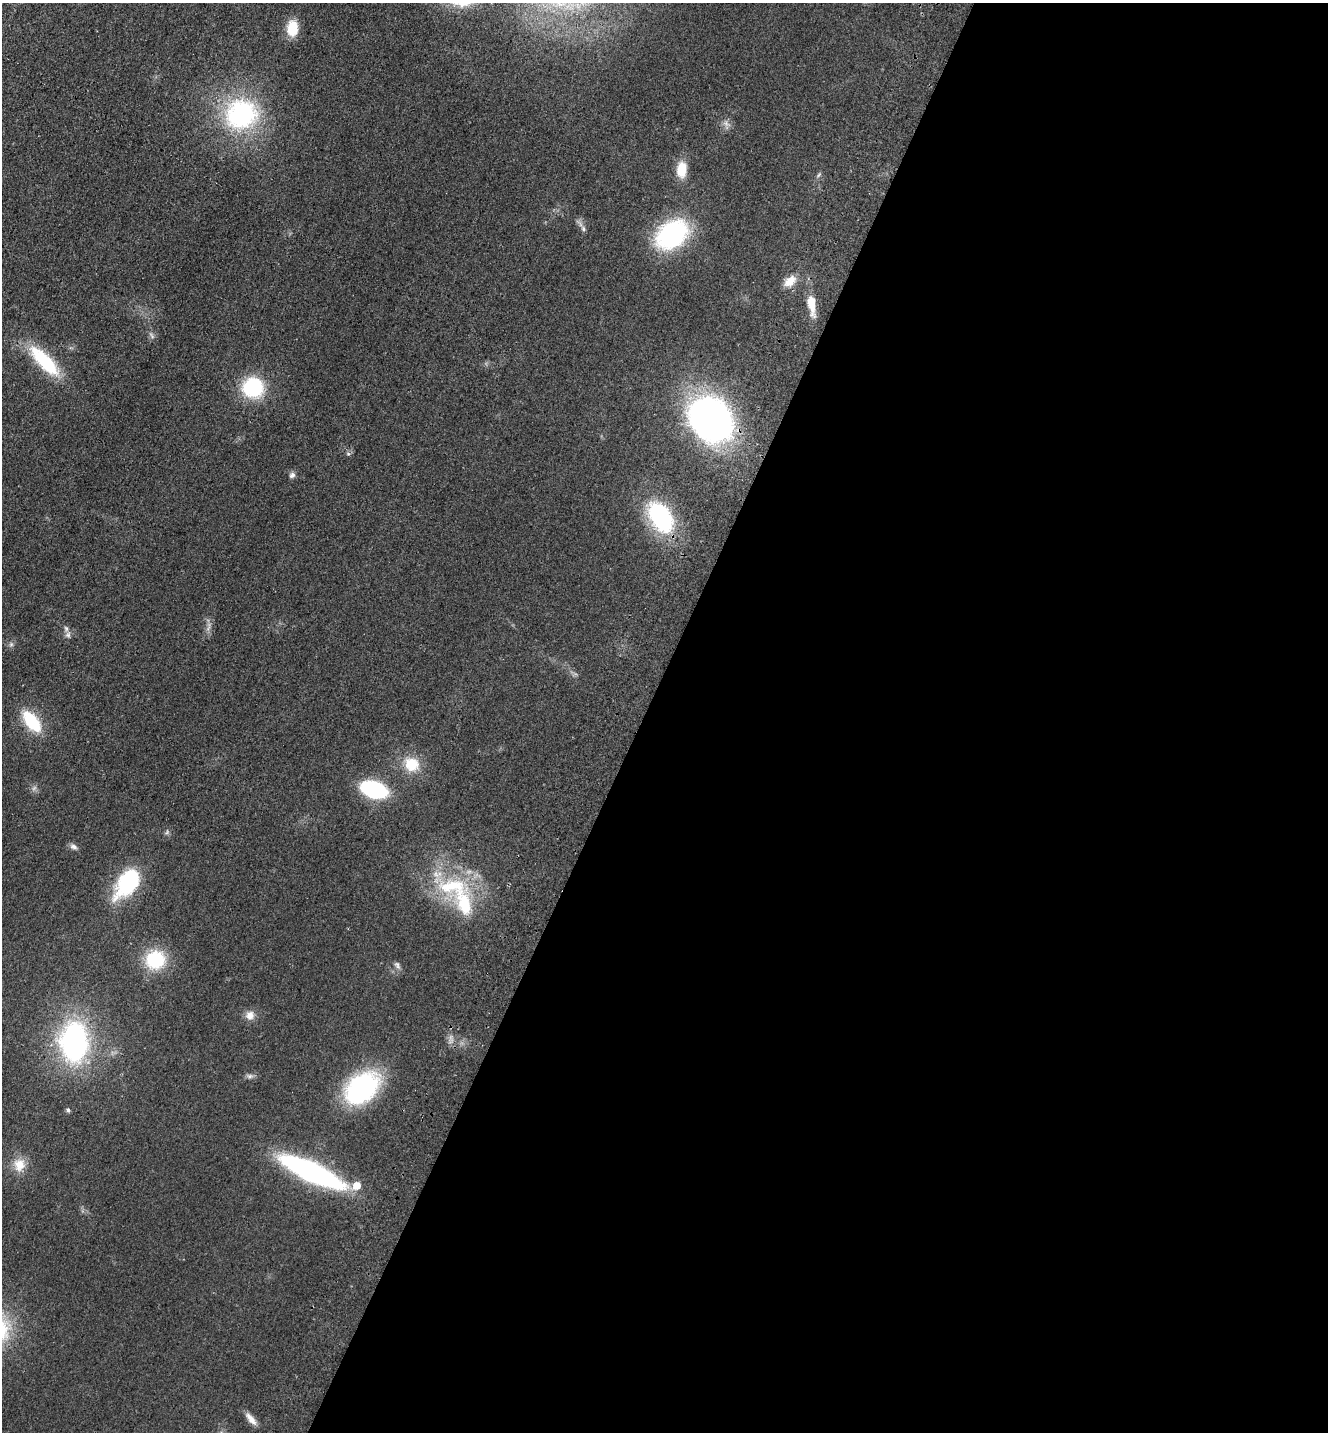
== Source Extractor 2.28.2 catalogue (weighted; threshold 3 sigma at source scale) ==
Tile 12 of 4 x 4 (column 4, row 3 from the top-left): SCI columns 4175-5500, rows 1460-2889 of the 5833 x 5778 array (HDU 1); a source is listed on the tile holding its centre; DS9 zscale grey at full resolution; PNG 1330 x 1434 px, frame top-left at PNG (2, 3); no overlay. Shown black and unused: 52% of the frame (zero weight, under 2 of 3 exposures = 3% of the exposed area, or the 3 px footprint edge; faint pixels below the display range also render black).
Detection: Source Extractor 2.28.2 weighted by HDU 2 'WHT'; one run over the whole footprint, this tile lists its part. Background 0.0773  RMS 0.014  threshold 0.0611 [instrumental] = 3 sigma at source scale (4.5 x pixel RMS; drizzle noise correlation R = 1.50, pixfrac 1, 0.05/0.05 arcsec/px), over >= 5 px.
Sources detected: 39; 2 too faint to see at this stretch — not listed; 2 inside a brighter listed object's ellipse — not listed separately; the other 35 listed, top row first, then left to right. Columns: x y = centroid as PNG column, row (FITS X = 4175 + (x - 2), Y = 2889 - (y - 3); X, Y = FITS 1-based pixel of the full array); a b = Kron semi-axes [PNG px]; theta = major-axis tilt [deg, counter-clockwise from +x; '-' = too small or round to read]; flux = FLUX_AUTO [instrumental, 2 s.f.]
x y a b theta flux
292 28 16 11 86 36
241 114 37 34 8 200
682 169 16 10 87 32
819 175 9 4 51 2.6
583 229 9 6 -52 4.1
672 234 26 19 37 230
790 281 17 10 42 18
811 303 19 7 -85 33
152 336 11 4 -51 3.4
45 361 38 13 -46 96
253 387 19 18 - 110
711 419 42 34 -44 580
348 454 6 5 - 2.5
292 475 8 7 - 4.8
661 517 39 24 -59 150
208 627 16 5 80 6.6
68 635 9 7 -80 4.8
11 644 6 6 - 2.9
32 721 22 11 -52 77
412 764 20 17 -27 38
374 789 19 12 -17 170
73 847 10 7 -29 5.5
127 883 35 20 54 110
452 886 55 25 0 120
155 960 21 20 - 75
397 965 10 7 -57 4.4
250 1015 12 12 - 12
74 1042 33 23 90 320
250 1076 11 6 -7 4.4
362 1088 32 22 41 240
68 1110 5 4 - 3.2
19 1165 18 16 86 25
312 1172 50 13 -25 440
357 1185 6 6 - 26
251 1419 19 7 -50 11